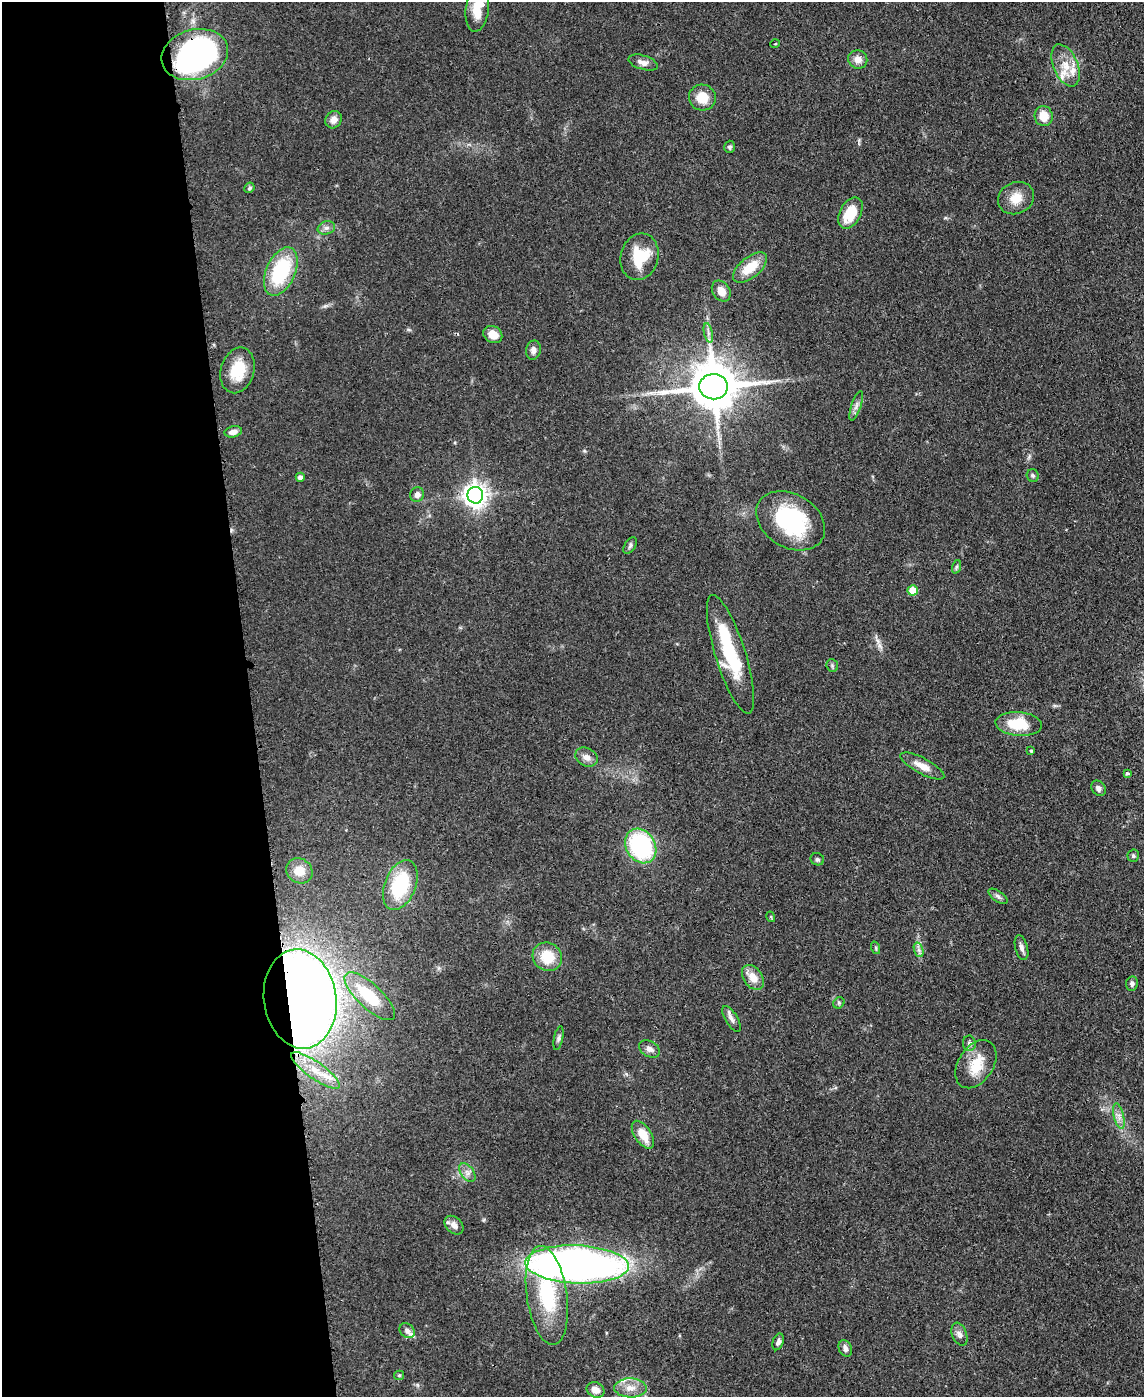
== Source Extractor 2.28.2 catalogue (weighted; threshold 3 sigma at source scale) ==
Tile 5 of 4 x 3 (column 1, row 2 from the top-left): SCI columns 71-1212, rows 1597-2991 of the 4717 x 4694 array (HDU 1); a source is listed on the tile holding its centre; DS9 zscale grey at full resolution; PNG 1146 x 1399 px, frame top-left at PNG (2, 2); each listed source drawn as its Kron ellipse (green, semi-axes under 4 px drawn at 4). Shown black and unused: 22% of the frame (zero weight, under 3 of 4 exposures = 9% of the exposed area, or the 3 px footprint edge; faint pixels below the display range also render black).
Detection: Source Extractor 2.28.2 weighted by HDU 2 'WHT'; one run over the whole footprint, this tile lists its part. Background 0.081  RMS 0.0043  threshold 0.0196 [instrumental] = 3 sigma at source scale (4.5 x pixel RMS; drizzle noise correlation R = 1.50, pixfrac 1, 0.05/0.05 arcsec/px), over >= 5 px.
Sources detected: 83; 2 inside a brighter object's white glare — neither listed nor drawn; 5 inside a brighter listed object's ellipse — not listed separately; the other 76 listed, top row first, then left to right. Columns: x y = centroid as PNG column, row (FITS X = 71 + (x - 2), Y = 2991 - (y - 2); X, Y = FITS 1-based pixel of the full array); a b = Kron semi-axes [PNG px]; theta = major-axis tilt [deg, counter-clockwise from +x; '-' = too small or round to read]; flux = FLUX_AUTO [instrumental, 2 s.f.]
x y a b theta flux
477 9 23 11 83 9.9
775 44 5 3 - 0.33
195 55 34 25 15 130
858 59 9 9 - 3.4
643 62 15 7 -17 2.9
1066 65 22 12 -67 7.4
702 98 13 13 - 7.9
1044 116 10 9 - 6.3
334 120 9 8 - 2.9
730 147 6 5 - 0.96
249 188 5 4 - 0.89
1016 198 18 15 26 6.7
850 213 17 10 62 13
326 228 9 6 14 1.6
639 257 23 19 75 15
750 267 20 10 39 10
281 271 26 14 66 32
721 291 11 8 -55 4.2
708 333 10 4 -77 1.5
493 334 10 8 -33 4.9
533 350 10 7 78 2.1
238 370 23 16 74 12
713 387 14 12 2 2100
856 406 15 5 72 1.9
233 432 8 5 14 2.7
1033 475 6 6 - 0.87
300 477 4 4 - 1.7
417 495 7 7 - 2.1
475 495 8 8 - 350
790 521 37 27 -31 45
630 546 9 5 57 1.1
956 567 7 4 71 0.72
913 590 5 5 - 9.6
730 654 62 15 -73 30
832 666 6 5 - 0.76
1019 724 23 12 -4 15
1031 751 3 3 - 0.88
586 757 12 9 -27 2.8
922 766 24 8 -28 5.3
1127 774 4 3 - 1.6
1098 788 8 6 -53 1.6
641 846 18 14 -58 54
1133 856 6 5 - 0.79
817 859 7 6 - 0.93
299 871 14 12 -34 5.4
400 885 26 15 68 29
998 896 11 5 -35 1.3
771 917 5 3 - 0.4
876 948 6 4 -72 0.56
1021 948 13 6 -75 1.8
919 950 7 4 -71 1.3
547 957 15 14 - 11
753 977 14 9 -55 5.4
1132 984 7 6 - 1.3
370 996 32 12 -43 19
300 999 50 36 -82 690
839 1003 6 5 - 0.75
731 1019 14 6 -59 2.1
558 1038 12 4 78 1.2
969 1043 8 6 -82 1.3
649 1049 11 7 -30 2.3
976 1064 26 17 57 11
315 1070 29 8 -35 9.1
1119 1116 13 5 -76 2.2
643 1135 15 8 -56 7.7
467 1173 11 6 -53 2
454 1225 11 7 -44 2.9
577 1264 51 19 -2 330
547 1295 50 20 -82 33
407 1331 8 6 -42 1.8
959 1334 12 7 -68 2
778 1342 8 5 70 1.5
845 1348 9 6 -64 2
399 1375 5 4 - 0.62
630 1388 16 9 -2 4.8
595 1390 9 7 -24 3.4
Overlapping masked pixels (flux is a lower limit): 5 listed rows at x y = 195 55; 713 387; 300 999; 315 1070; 577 1264
Isophote crosses this tile's border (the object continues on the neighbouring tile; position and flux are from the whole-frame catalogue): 1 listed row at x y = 477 9